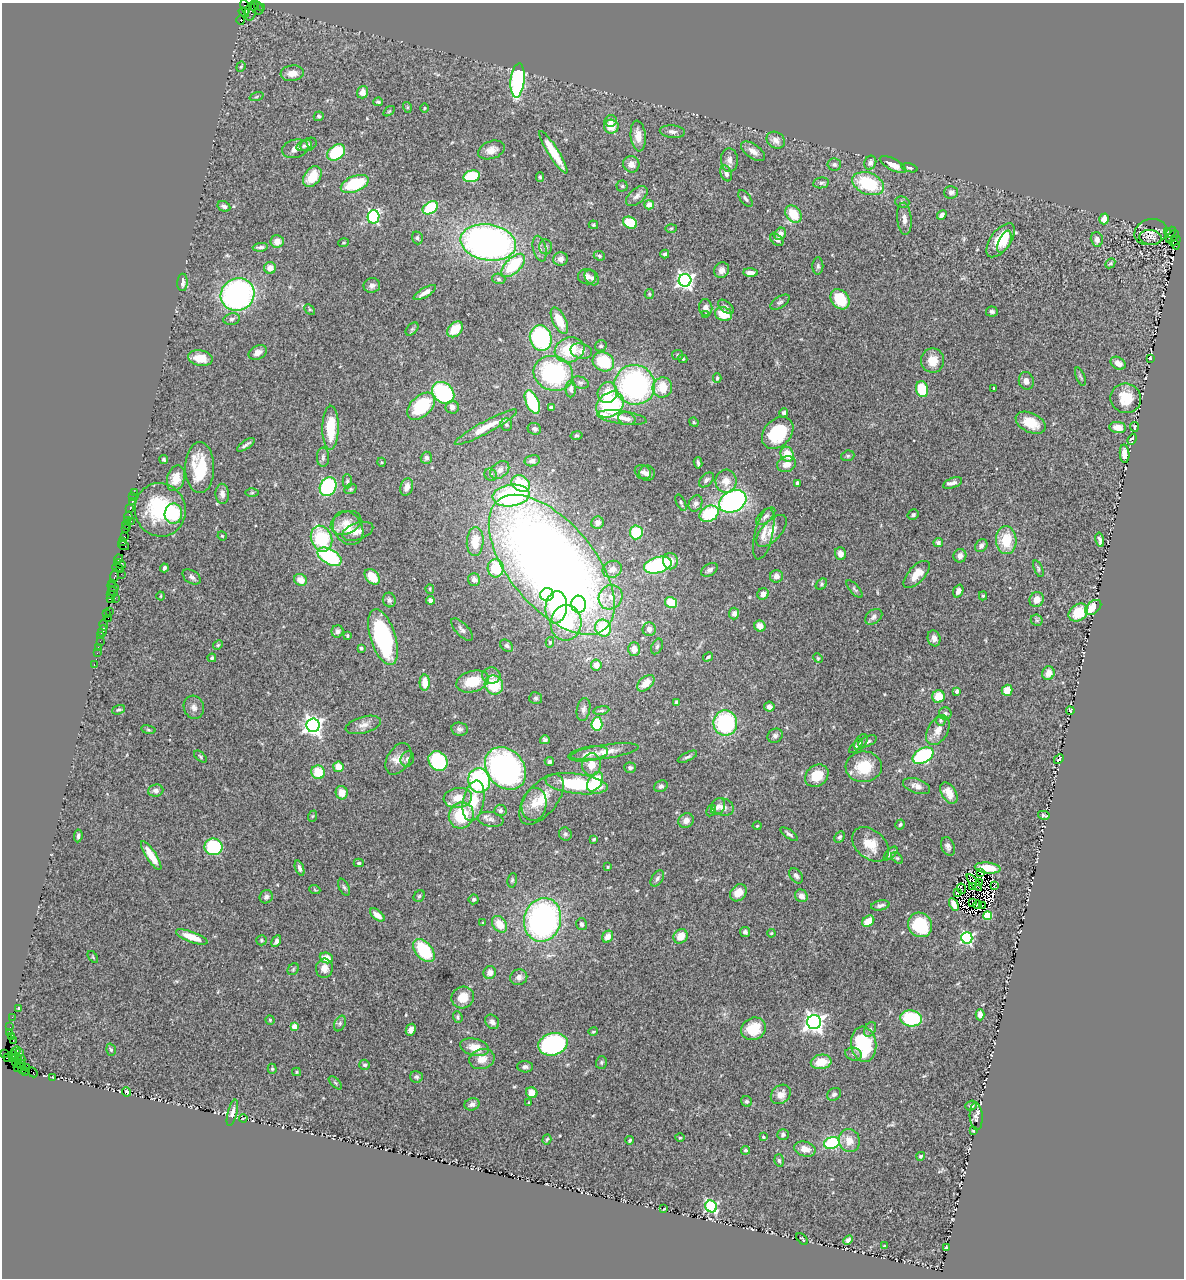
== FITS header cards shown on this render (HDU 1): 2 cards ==
NAXIS1  =                 1182
NAXIS2  =                 1276

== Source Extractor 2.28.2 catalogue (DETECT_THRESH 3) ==
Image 1182 x 1276 px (HDU 1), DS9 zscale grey, 1 PNG px = 1 image px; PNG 1186 x 1280 px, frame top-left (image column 1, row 1276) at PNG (2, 3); each listed source drawn as its Kron ellipse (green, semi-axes under 4 px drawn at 4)
Background 1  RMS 0.07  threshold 0.211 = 3 sigma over >= 5 px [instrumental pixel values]
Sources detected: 532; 8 with non-positive FLUX_AUTO (blend fragments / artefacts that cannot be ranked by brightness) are neither listed nor drawn; of the other 524, the 500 brightest by FLUX_AUTO listed and drawn (24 fainter detections omitted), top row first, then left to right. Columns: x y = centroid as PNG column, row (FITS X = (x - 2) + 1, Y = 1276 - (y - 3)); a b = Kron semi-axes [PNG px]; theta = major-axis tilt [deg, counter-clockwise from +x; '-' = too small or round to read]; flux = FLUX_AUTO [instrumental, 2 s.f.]
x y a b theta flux
253 6 5 2 - 100
245 7 8 4 -75 140
262 7 3 2 - 50
257 8 7 5 -49 300
244 12 5 3 - 47
250 12 9 5 83 260
241 20 5 3 - 850
241 67 5 4 - 6.1
292 73 11 8 7 42
518 80 17 7 84 770
362 92 6 5 - 36
257 97 7 3 19 6.1
378 102 4 4 - 9.5
407 107 5 3 - 4.7
424 108 5 3 - 4.5
389 111 6 3 36 4.8
319 116 5 5 - 7.6
611 121 6 5 - 25
611 127 7 7 - 66
672 132 12 6 -5 19
638 136 15 7 -84 50
776 140 10 8 -34 26
309 144 9 6 29 12
304 146 8 5 16 13
295 149 13 9 15 31
491 150 14 8 20 38
753 151 14 7 -35 31
336 152 10 7 38 230
553 152 25 5 -58 120
729 160 12 8 -89 26
870 163 7 6 - 16
631 164 8 8 - 30
834 165 7 6 - 10
893 165 14 5 -28 41
910 168 8 3 -13 8.7
726 173 8 5 -70 17
471 176 8 5 14 260
312 177 11 8 54 83
540 177 5 3 - 7.2
821 183 8 5 10 12
355 184 14 7 21 230
868 184 16 11 -21 260
622 186 5 5 - 7.4
951 192 7 6 - 17
637 196 12 7 40 24
745 198 10 5 -53 12
902 202 7 5 -16 9.9
649 205 5 4 - 41
224 206 6 5 - 15
430 208 8 5 35 230
793 214 9 7 -50 120
942 215 5 4 - 23
373 217 7 5 78 650
904 219 16 7 -86 31
1104 219 5 4 - 38
630 223 7 5 -28 130
593 225 5 3 - 6.1
671 228 6 4 2 4.9
1151 232 16 13 15 28
1167 232 3 2 - 250
1171 232 6 2 52 120
780 234 6 5 - 28
1172 237 7 4 47 70
417 238 6 5 - 9.8
1150 238 11 7 -8 23
1097 239 7 6 - 22
777 240 7 5 -38 11
1001 240 20 10 53 120
277 241 7 6 - 34
1175 241 6 3 30 130
488 242 28 18 -9 2000
1004 242 12 5 65 35
344 243 5 3 - 4.6
1175 245 5 3 - 190
260 247 8 4 6 12
546 247 7 6 - 13
540 249 13 6 -76 22
665 254 4 3 - 9.6
599 256 6 4 -23 7.3
561 259 7 7 - 26
1110 263 6 4 45 6.7
513 265 14 7 44 220
818 266 8 5 -89 11
270 268 6 6 - 39
722 270 8 7 - 26
750 273 7 4 -2 25
587 277 9 7 -5 22
592 278 8 6 -50 16
499 279 7 5 -18 9.4
685 280 6 6 - 1800
182 282 9 5 87 21
372 285 8 7 - 21
425 293 13 4 30 29
238 294 17 16 - 1200
649 294 5 4 - 6.5
840 299 11 8 -52 160
780 302 11 5 32 12
726 307 9 5 -40 11
706 308 8 6 -83 19
310 309 6 4 -44 7.1
992 312 6 5 - 11
706 314 3 3 - 8
724 314 9 6 -19 99
232 319 8 5 12 11
559 321 14 6 -63 90
412 329 8 4 44 8.1
455 329 9 6 46 91
541 338 13 11 -75 510
601 346 6 5 - 8.7
569 350 15 12 19 190
581 351 11 7 -14 25
258 352 10 6 26 24
677 355 5 5 - 6.3
200 358 12 7 -11 69
1150 358 3 2 - 4.3
683 359 5 3 - 6.1
933 361 12 11 - 69
603 362 11 9 -26 200
1118 363 8 6 -30 33
553 373 20 17 -20 530
1080 377 10 3 -69 7.4
717 378 4 3 - 7.1
1026 381 9 7 -74 24
580 383 9 5 -20 12
635 385 20 19 - 950
662 387 10 9 - 100
571 389 8 5 -89 16
922 389 8 6 -77 130
994 389 3 3 - 12
443 393 12 9 -43 420
608 393 11 9 61 83
1126 398 15 15 - 94
532 402 12 6 -65 270
610 405 15 11 38 420
421 406 16 10 44 240
452 407 7 6 - 22
551 407 4 3 - 8.6
784 413 5 4 - 10
622 418 25 6 -8 47
627 419 9 6 -15 19
694 422 5 4 - 5.8
1031 423 16 9 -25 89
506 425 6 5 - 9
486 427 35 6 28 84
1118 427 8 5 -8 47
1134 427 5 3 - 5.7
331 428 22 8 89 140
534 429 7 6 - 14
778 433 18 13 46 240
576 436 6 4 12 6.5
1132 439 6 3 69 12
246 445 10 3 34 13
787 454 7 6 - 78
1125 454 9 5 -86 35
848 456 6 5 - 8
323 457 10 6 89 13
426 458 6 5 - 18
164 459 4 4 - 7.6
532 461 7 5 12 14
381 462 4 3 - 4.1
698 463 6 3 -82 9.7
786 464 9 7 21 38
200 468 25 14 -90 210
500 470 10 7 36 26
643 472 8 7 - 20
647 473 8 7 - 21
491 475 6 6 - 13
176 478 13 8 73 64
706 480 9 5 45 13
347 481 7 4 -90 8.9
726 481 11 10 - 50
521 483 9 7 -32 160
797 483 4 3 - 9.3
953 483 10 5 22 19
328 487 10 8 62 420
407 487 9 6 72 28
350 489 6 5 - 7.5
134 492 2 2 - 31
252 493 6 4 1 7.3
222 494 10 6 -87 26
511 496 18 11 6 710
133 497 2 2 - 20
733 501 14 10 27 1000
132 502 3 3 - 130
681 503 9 4 -64 7.9
695 503 8 6 64 17
130 509 2 2 - 17
160 510 27 25 -69 340
173 514 10 8 87 220
709 514 10 7 30 230
913 515 6 5 - 8.9
766 516 12 6 40 17
128 517 5 3 - 190
127 521 3 2 - 190
131 521 2 2 - 59
346 523 16 11 23 55
598 523 6 6 - 24
127 525 4 2 - 150
126 528 3 2 - 130
348 528 18 14 -59 90
358 531 16 8 19 38
772 531 20 9 47 50
636 532 7 6 - 160
764 534 26 9 77 55
222 536 5 4 - 4.9
124 537 3 3 - 110
322 539 13 10 -68 280
1006 540 14 10 -88 130
1100 540 7 3 -79 12
123 542 4 3 - 110
475 542 14 8 87 77
938 543 5 4 - 12
124 545 6 2 -19 120
981 546 7 5 50 17
840 554 6 5 - 32
960 556 7 6 - 26
329 557 13 7 -29 390
119 559 4 3 - 220
670 561 8 7 - 43
120 564 6 4 -23 280
552 565 84 42 -50 6600
658 565 14 8 15 560
118 568 6 3 -26 140
164 568 4 3 - 11
496 568 9 8 - 150
612 569 10 8 24 30
1038 569 9 4 -69 7.9
709 570 9 6 32 15
121 574 2 2 - 28
917 574 17 8 46 60
115 576 7 3 77 330
776 576 6 6 - 23
192 577 10 6 -32 15
372 577 9 6 -48 67
301 580 6 5 - 48
474 580 6 6 - 20
113 583 3 2 - 56
821 584 6 4 43 8.5
113 587 6 2 -32 160
430 589 5 4 - 5.6
855 589 11 4 -47 10
958 591 6 5 - 21
113 592 5 3 - 100
763 594 6 5 - 23
110 595 3 3 - 160
547 595 7 6 - 200
161 596 4 3 - 4.3
983 596 4 4 - 7.7
611 597 13 11 53 52
115 598 2 2 - 51
110 599 4 2 - 71
1037 599 8 7 - 37
389 600 7 6 - 14
430 600 4 4 - 25
671 603 6 5 - 130
579 604 8 7 - 96
556 607 16 10 83 290
1093 607 9 6 40 71
109 611 2 2 - 41
734 613 6 5 - 20
1078 613 10 8 36 120
106 614 3 2 - 63
874 617 9 6 38 17
108 618 2 2 - 26
1037 620 6 5 - 7.3
566 623 18 15 85 250
104 625 5 3 - 110
760 626 6 5 - 41
603 628 8 8 - 210
462 629 14 6 -47 20
649 629 7 6 - 24
102 631 6 3 70 130
337 631 6 6 - 18
101 636 3 2 - 44
347 636 4 4 - 6.2
383 637 29 12 -72 600
934 638 8 6 -75 26
100 641 2 2 - 57
550 642 5 4 - 8.4
218 645 5 4 - 5.8
507 646 7 5 -38 12
657 646 8 5 64 10
98 647 2 2 - 47
361 648 3 3 - 6.9
634 649 7 6 - 38
97 653 2 2 - 44
708 657 5 3 - 7.6
212 658 4 4 - 7.4
818 658 5 4 - 5
94 665 3 2 - 76
596 665 5 5 - 40
1048 673 7 6 - 39
491 676 9 8 - 19
473 681 17 10 16 130
425 683 8 5 -90 65
646 683 10 6 40 54
494 685 10 9 - 160
1007 690 5 5 - 50
957 691 4 3 - 25
938 697 6 6 - 88
536 698 6 6 - 10
676 702 4 3 - 5.9
194 707 12 10 -74 26
769 707 5 5 - 24
119 710 7 4 20 7.8
583 710 11 6 78 19
601 710 8 4 10 8.7
1070 711 4 3 - 5.9
945 713 6 6 - 12
940 720 5 5 - 6
725 723 12 12 - 460
597 724 6 5 - 210
313 725 7 6 - 2300
363 725 18 8 15 33
459 729 8 6 -9 16
148 730 7 4 -9 6.8
938 730 16 10 60 45
775 736 8 6 31 15
545 740 5 4 - 9.4
867 741 10 5 24 12
861 742 9 5 54 13
856 746 9 3 46 7.2
605 752 34 7 8 61
588 754 20 7 9 31
923 756 11 7 29 440
200 757 7 3 -41 6.1
687 757 10 4 26 11
398 759 17 11 59 52
407 759 8 6 64 16
1059 759 5 2 - 6.4
438 761 10 9 - 350
549 762 5 4 - 9.1
592 764 11 9 85 58
338 767 5 5 - 58
864 767 18 15 3 150
505 768 23 18 -49 1500
630 768 6 5 - 11
318 772 7 6 - 120
817 776 12 10 37 100
479 781 12 11 - 610
595 782 11 6 57 210
577 784 31 10 -7 260
661 786 7 5 28 13
917 786 14 7 -18 28
156 790 7 6 - 17
342 793 7 6 - 49
949 793 11 7 -59 65
458 798 14 10 9 68
541 799 30 15 51 110
474 801 20 10 79 110
534 804 16 12 81 69
718 807 9 6 64 21
723 807 11 8 -19 31
500 810 6 5 - 11
711 810 6 4 62 7
461 815 13 12 - 190
1044 815 6 2 -13 7.7
313 816 6 3 69 4.9
491 819 13 7 -11 22
686 821 8 7 - 30
900 824 5 4 - 9.3
757 826 4 4 - 5.5
565 834 7 6 - 10
789 834 10 4 -36 12
78 836 6 4 84 11
840 837 6 4 62 8.2
594 839 4 3 - 5.9
870 844 21 14 -40 86
948 846 10 6 -68 15
213 847 9 8 - 300
891 853 8 4 45 16
151 855 17 5 -57 72
897 858 7 4 -44 7.3
359 863 5 4 - 8.4
608 867 4 3 - 5.2
300 868 8 4 -69 17
988 868 13 5 -6 73
980 872 3 2 - 5.6
796 876 8 6 -54 16
657 879 9 5 56 13
512 880 7 5 81 8.2
974 882 10 4 -50 14
980 882 3 2 - 8
994 885 3 2 - 19
972 886 2 2 - 4.3
344 887 9 5 -64 9.5
961 889 5 2 - 6
315 890 5 3 - 4.4
738 893 9 7 48 55
958 893 3 2 - 5.2
419 896 6 5 - 7.6
801 896 7 6 - 25
266 897 7 6 - 15
474 899 5 5 - 8.5
973 903 2 2 - 7.3
954 904 7 4 -63 31
978 904 4 3 - 11
880 905 9 5 11 15
982 906 4 2 - 4.5
377 915 8 5 -38 36
987 916 4 4 - 140
543 920 22 18 76 1300
868 921 6 5 - 75
483 923 3 3 - 3.9
499 924 9 6 -52 76
581 924 6 5 - 11
920 925 13 11 -46 260
745 932 5 5 - 13
771 933 4 3 - 4.6
681 936 8 6 53 52
192 937 16 5 -20 98
608 937 6 5 - 39
967 938 5 5 - 650
261 940 5 5 - 6.5
276 941 6 4 62 18
424 951 13 8 -49 250
93 957 7 3 -53 5
326 958 7 5 -22 63
324 968 10 8 85 38
293 969 6 5 - 7
490 973 6 6 - 25
519 977 8 7 - 22
463 997 11 10 - 69
19 1008 3 3 - 7.9
980 1015 5 4 - 29
12 1017 2 2 - 29
458 1017 6 4 -70 7.3
911 1018 11 8 -9 280
270 1020 4 4 - 5.9
492 1022 8 6 -48 20
814 1022 7 7 - 2500
340 1023 8 5 64 10
294 1026 4 4 - 70
10 1027 2 2 - 21
753 1029 13 11 24 130
870 1029 8 5 61 12
411 1030 6 4 62 22
9 1032 4 2 - 80
593 1032 5 3 - 5.4
11 1037 2 2 - 51
13 1041 2 2 - 21
553 1044 15 11 15 660
864 1044 18 12 -82 270
474 1047 14 8 -12 71
111 1050 6 4 -73 7.4
16 1051 5 3 - 120
20 1053 3 2 - 74
5 1054 4 2 - 41
853 1054 8 6 -16 17
13 1055 4 3 - 63
7 1058 3 2 - 55
17 1058 5 3 - 110
12 1059 4 2 - 48
21 1059 4 2 - 92
482 1059 13 10 15 51
601 1062 6 5 - 8.3
821 1062 10 7 9 91
17 1063 5 3 - 97
21 1065 4 3 - 64
365 1065 5 5 - 10
525 1067 8 5 -2 13
18 1068 2 2 - 11
26 1068 2 2 - 34
23 1069 3 2 - 46
272 1069 5 4 - 6.5
25 1072 3 2 - 57
33 1072 5 3 - 42
297 1072 4 4 - 5.2
52 1077 2 2 - 12
416 1077 6 6 - 11
335 1083 8 3 -45 6.5
127 1092 5 3 - 8.6
532 1093 6 5 - 60
781 1094 11 9 41 43
834 1094 7 6 - 14
746 1101 6 5 - 9.2
529 1103 3 2 - 4.7
472 1104 7 6 - 17
971 1106 6 4 21 11
232 1113 13 4 76 26
976 1116 14 6 -87 19
243 1118 4 2 - 4
973 1131 3 2 - 4.3
783 1135 6 5 - 10
763 1137 3 3 - 7.2
680 1138 5 3 - 4.5
547 1139 5 4 - 6.4
630 1140 4 3 - 7.3
849 1141 11 10 - 50
832 1143 8 6 18 290
805 1149 11 7 -14 39
746 1150 4 4 - 9
921 1156 4 4 - 8.8
779 1160 6 4 -73 8.8
711 1206 6 5 - 620
664 1209 3 2 - 6.4
802 1239 7 2 -45 4
848 1240 5 4 - 12
884 1246 3 3 - 5.8
946 1248 3 3 - 4.8
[24 fainter detections neither listed nor drawn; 8 non-positive-flux detections neither listed nor drawn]